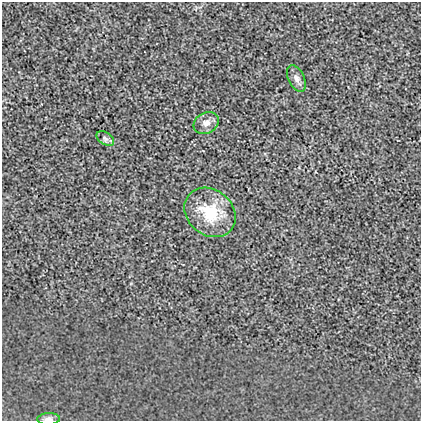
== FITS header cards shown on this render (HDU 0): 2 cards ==
NAXIS1  =                  419
NAXIS2  =                  419

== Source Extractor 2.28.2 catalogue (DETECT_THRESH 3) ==
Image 419 x 419 px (HDU 0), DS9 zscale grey, 1 PNG px = 1 image px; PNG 423 x 423 px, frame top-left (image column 1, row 419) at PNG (2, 2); each listed source drawn as its Kron ellipse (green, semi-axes under 4 px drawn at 4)
Background 0.00157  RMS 0.018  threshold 0.055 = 3 sigma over >= 5 px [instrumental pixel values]
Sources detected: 5; all 5 listed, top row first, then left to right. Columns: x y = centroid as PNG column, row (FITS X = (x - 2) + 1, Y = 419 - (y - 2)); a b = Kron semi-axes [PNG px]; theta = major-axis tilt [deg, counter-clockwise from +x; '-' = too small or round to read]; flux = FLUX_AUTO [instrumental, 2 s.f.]
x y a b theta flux
296 79 14 8 -65 6.6
206 123 13 10 29 8.8
105 139 9 6 -31 3.5
210 212 27 22 -39 50
49 419 11 6 2 4.9
At the frame edge (FLAGS 8, measured only in part): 1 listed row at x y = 49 419